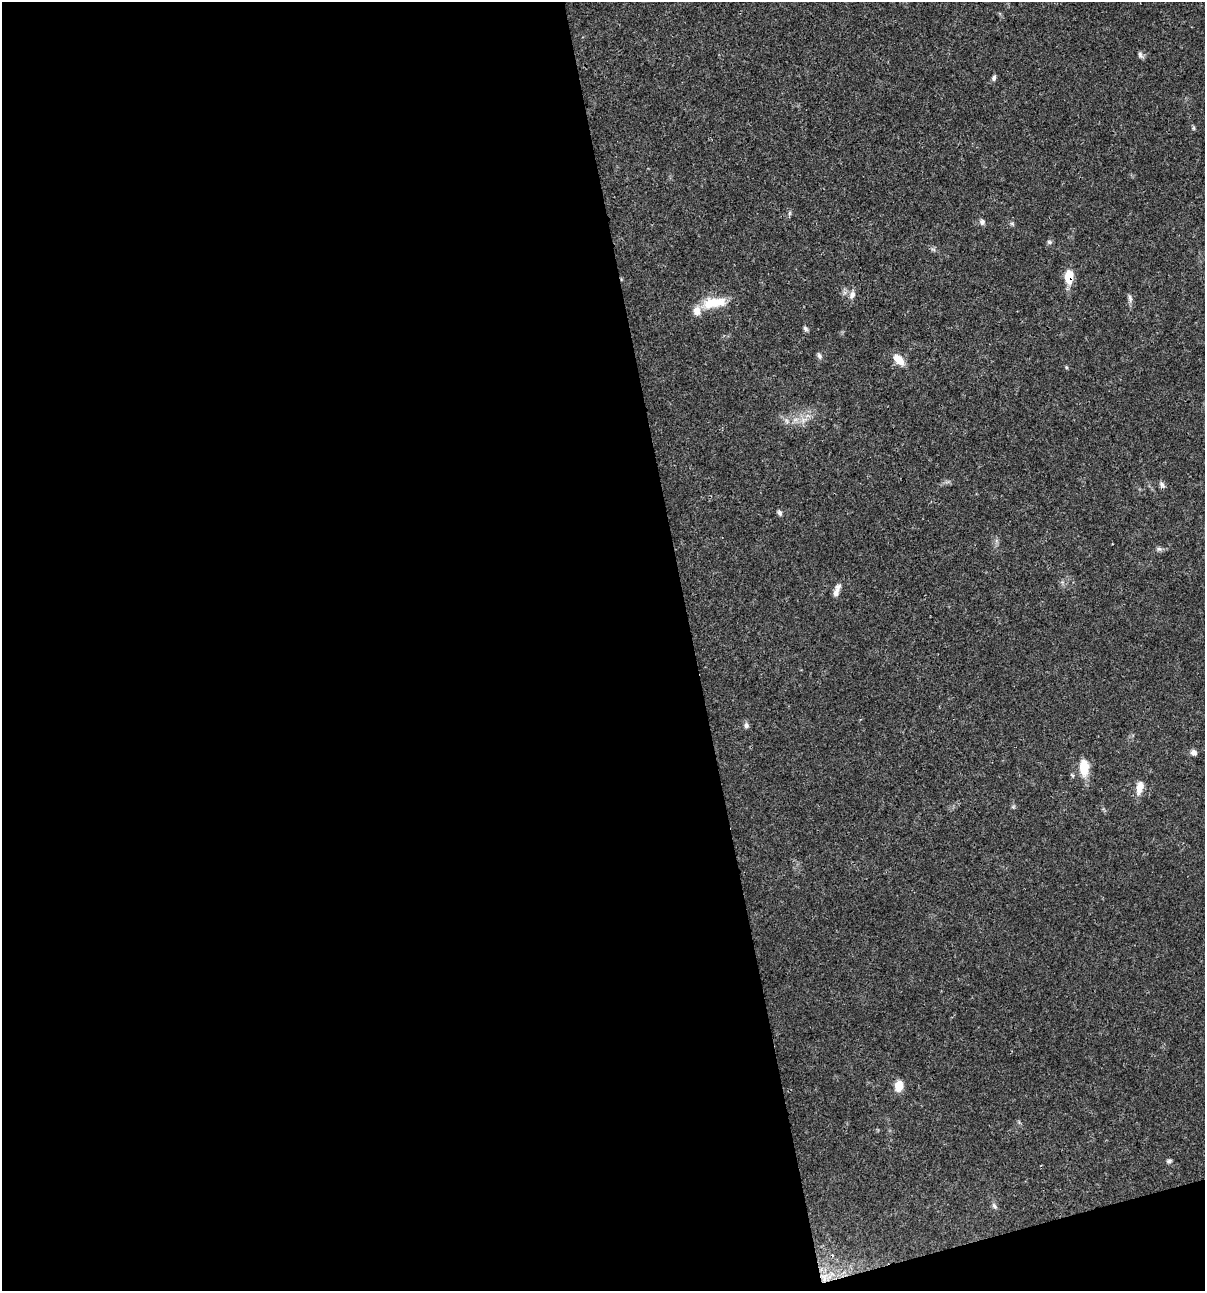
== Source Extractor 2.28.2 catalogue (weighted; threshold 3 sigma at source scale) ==
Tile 13 of 4 x 4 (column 1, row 4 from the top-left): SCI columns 103-1305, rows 3-1291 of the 4962 x 5160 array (HDU 1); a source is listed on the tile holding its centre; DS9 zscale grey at full resolution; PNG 1207 x 1293 px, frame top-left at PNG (2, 2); no overlay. Shown black and unused: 59% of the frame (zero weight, under 3 of 4 exposures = <1% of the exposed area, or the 3 px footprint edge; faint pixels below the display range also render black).
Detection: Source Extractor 2.28.2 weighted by HDU 2 'WHT'; one run over the whole footprint, this tile lists its part. Background 0.0315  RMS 0.002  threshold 0.00908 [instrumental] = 3 sigma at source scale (4.5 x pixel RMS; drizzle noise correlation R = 1.50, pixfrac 1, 0.0396/0.0396 arcsec/px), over >= 5 px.
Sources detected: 28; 1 inside a brighter listed object's ellipse — not listed separately; the other 27 listed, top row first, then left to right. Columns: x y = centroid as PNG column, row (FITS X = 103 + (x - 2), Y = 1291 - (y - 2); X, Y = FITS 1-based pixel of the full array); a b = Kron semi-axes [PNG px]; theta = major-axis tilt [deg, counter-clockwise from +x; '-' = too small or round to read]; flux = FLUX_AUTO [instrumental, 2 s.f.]
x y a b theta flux
1140 55 9 6 -60 0.56
994 78 8 5 72 0.48
1194 128 6 4 -90 0.28
982 222 7 7 - 0.66
1012 224 6 4 -1 0.32
1049 242 7 5 -4 0.4
1069 277 14 8 86 4.2
852 295 11 8 73 1.1
1130 298 11 5 -80 0.66
714 303 33 13 8 5.4
805 328 7 5 -47 0.44
819 356 9 6 -68 0.51
898 360 15 9 -46 2.6
804 420 12 6 15 1.3
786 421 9 5 -71 0.62
1162 485 10 6 -62 0.59
779 513 7 5 -76 0.51
1159 549 8 6 -2 0.51
836 592 14 8 71 1.2
746 725 7 6 - 0.62
1193 752 8 6 -17 0.81
1084 768 22 12 -88 3.7
1140 787 17 8 73 2.2
899 1086 12 9 73 2.5
1169 1161 8 5 8 0.4
994 1206 9 5 -53 0.55
824 1277 14 6 -54 1.5
Overlapping masked pixels (flux is a lower limit): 2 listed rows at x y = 1069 277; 824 1277